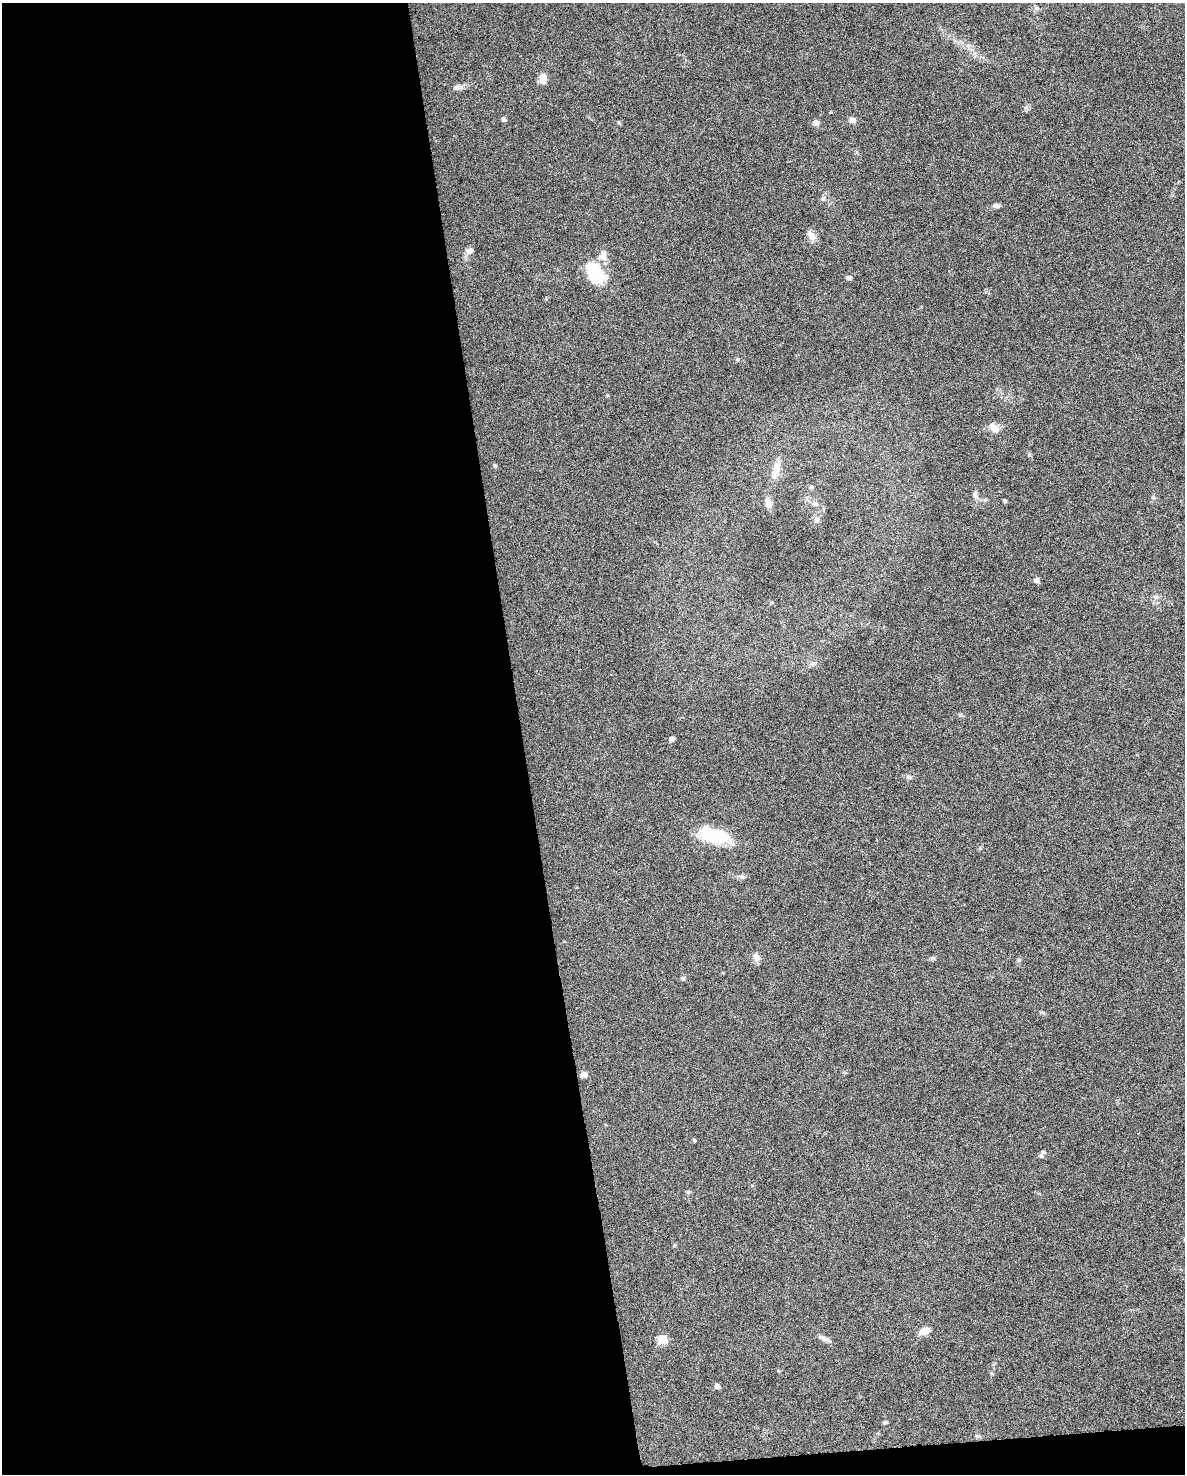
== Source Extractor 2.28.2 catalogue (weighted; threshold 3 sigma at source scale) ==
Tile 9 of 4 x 3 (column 1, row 3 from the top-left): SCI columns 1-1183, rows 61-1532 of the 4731 x 4494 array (HDU 1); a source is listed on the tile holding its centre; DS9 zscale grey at full resolution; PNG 1187 x 1476 px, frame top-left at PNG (2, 3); no overlay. Shown black and unused: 45% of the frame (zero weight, under 6 of 12 exposures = <1% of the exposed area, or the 3 px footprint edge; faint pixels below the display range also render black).
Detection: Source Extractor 2.28.2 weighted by HDU 2 'WHT'; one run over the whole footprint, this tile lists its part. Background 0.0368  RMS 0.0023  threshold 0.00935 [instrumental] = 3 sigma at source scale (4.09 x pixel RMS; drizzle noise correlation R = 1.36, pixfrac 0.8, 0.0396/0.0396 arcsec/px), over >= 5 px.
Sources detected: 37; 1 inside a brighter listed object's ellipse — not listed separately; the other 36 listed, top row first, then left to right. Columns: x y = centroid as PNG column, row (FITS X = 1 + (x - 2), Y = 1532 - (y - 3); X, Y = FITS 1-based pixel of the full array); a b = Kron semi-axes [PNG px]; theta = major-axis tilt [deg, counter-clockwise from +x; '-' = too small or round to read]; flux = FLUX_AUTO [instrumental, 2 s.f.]
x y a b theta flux
1036 8 8 5 -54 0.42
543 79 12 7 89 1.9
456 87 9 5 26 0.57
503 119 6 5 - 0.43
852 120 6 5 - 1.4
619 123 6 3 -20 0.23
816 123 7 6 - 0.8
823 199 6 4 19 0.32
996 206 9 6 -3 0.6
811 235 13 9 -53 1.4
469 251 10 7 36 0.96
603 256 12 11 - 1.8
595 273 22 13 -64 11
848 278 6 5 - 0.44
994 428 13 9 -45 1.6
776 468 19 9 78 2
811 487 5 5 - 0.29
975 495 10 7 -68 0.8
1005 501 4 3 - 0.28
768 503 11 7 -82 1.3
817 520 8 7 - 0.65
1036 580 5 5 - 0.9
671 739 7 6 - 0.49
909 777 7 5 -14 0.47
714 836 34 15 -9 9.5
742 876 6 5 - 0.44
756 957 10 7 -48 1
683 978 6 5 - 0.35
584 1074 7 6 - 1
694 1140 5 3 - 0.22
1041 1156 7 5 34 0.41
924 1331 12 7 25 1.7
663 1339 6 5 - 7.3
827 1340 11 6 -26 0.81
717 1386 5 5 - 0.94
885 1422 5 4 - 0.31
Unlisted compact peaks at least as high as the median listed source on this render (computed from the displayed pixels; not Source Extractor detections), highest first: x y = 495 466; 1019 960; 1029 455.